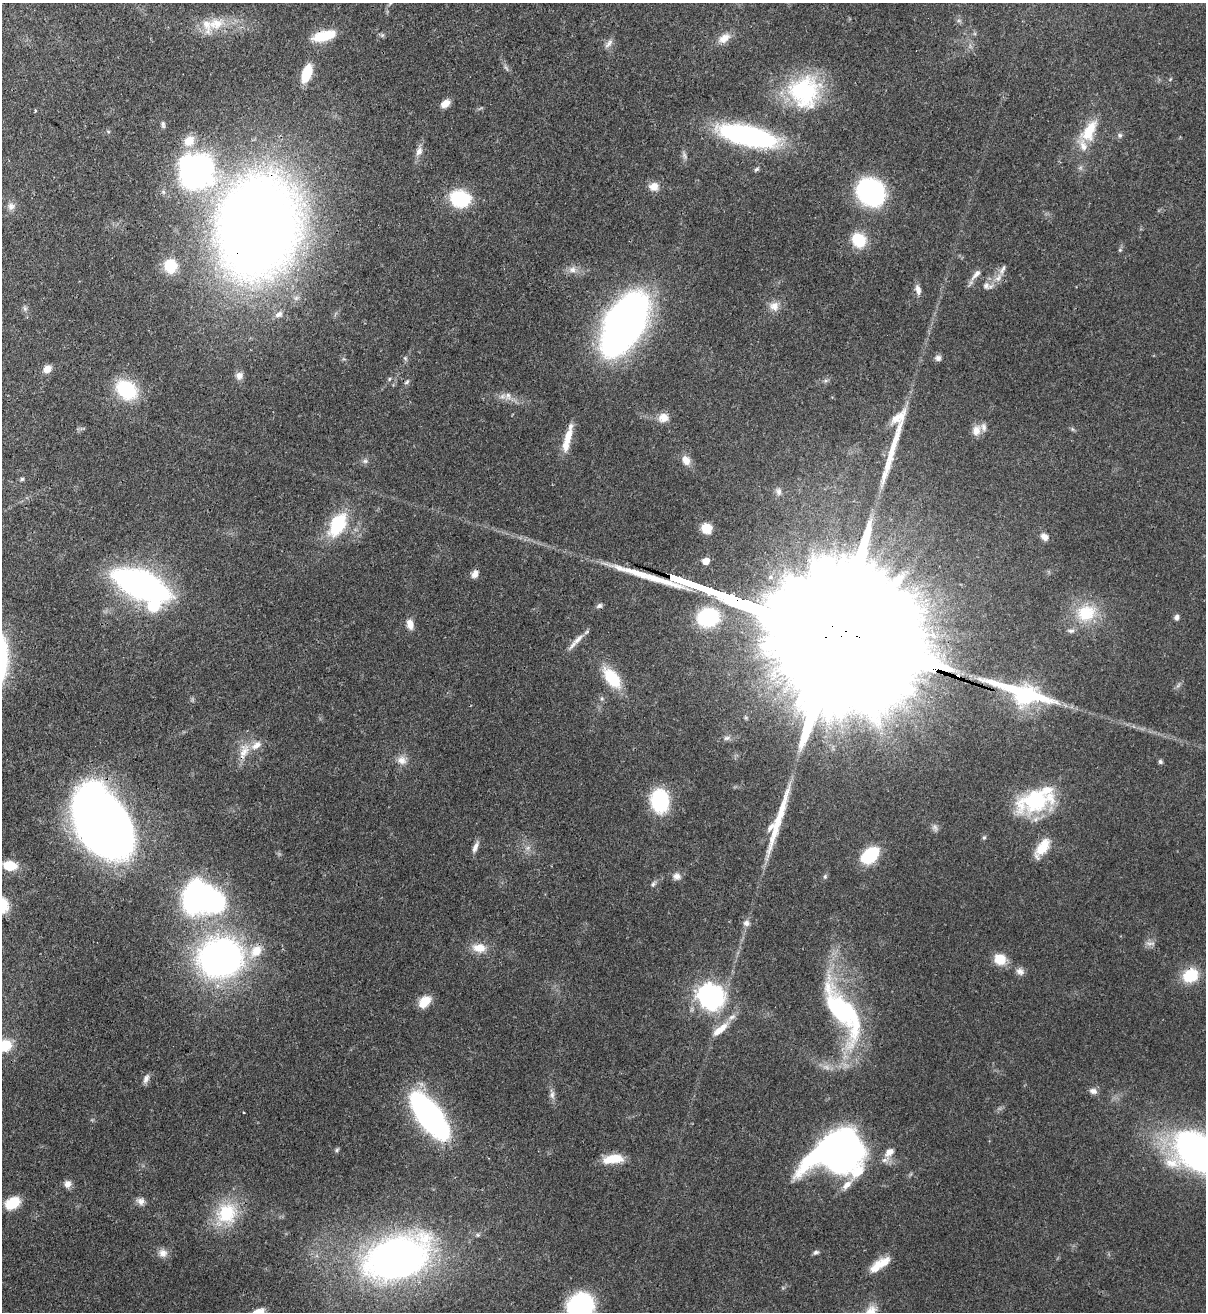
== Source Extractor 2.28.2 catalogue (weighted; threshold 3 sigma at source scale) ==
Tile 11 of 4 x 4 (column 3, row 3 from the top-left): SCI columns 2753-3956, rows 1342-2651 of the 5378 x 5302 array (HDU 1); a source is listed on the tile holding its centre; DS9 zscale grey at full resolution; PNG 1208 x 1314 px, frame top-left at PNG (2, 3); no overlay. Shown black and unused: <1% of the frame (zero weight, under 3 of 4 exposures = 7% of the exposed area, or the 3 px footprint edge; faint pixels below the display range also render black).
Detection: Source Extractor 2.28.2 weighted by HDU 2 'WHT'; one run over the whole footprint, this tile lists its part. Background 0.0932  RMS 0.0041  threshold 0.0185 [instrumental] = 3 sigma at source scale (4.5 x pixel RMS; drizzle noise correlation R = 1.50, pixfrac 1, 0.05/0.05 arcsec/px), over >= 5 px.
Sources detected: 139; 6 inside a brighter object's white glare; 2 long thin detections or spike segments (spike, bleed or trail) — not listed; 12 inside a brighter listed object's ellipse — not listed separately; the other 119 listed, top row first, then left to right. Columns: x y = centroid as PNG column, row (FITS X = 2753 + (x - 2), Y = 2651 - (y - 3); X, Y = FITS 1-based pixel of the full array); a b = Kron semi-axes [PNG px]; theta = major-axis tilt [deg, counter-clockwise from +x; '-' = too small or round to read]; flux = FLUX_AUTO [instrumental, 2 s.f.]
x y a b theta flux
216 24 27 16 14 11
382 35 6 5 - 0.78
324 36 26 10 15 13
724 38 17 11 33 4.4
609 43 14 6 50 1.9
506 68 11 4 -57 1
307 73 15 8 70 15
804 92 39 37 72 44
445 104 11 7 35 3.7
35 111 3 3 - 0.64
163 125 9 5 -82 1.1
1089 131 31 14 60 14
1120 135 7 6 - 1.1
748 136 48 15 -13 110
189 141 15 13 39 7.3
419 151 12 8 64 2.6
684 156 11 5 -79 1.4
756 169 8 4 37 0.76
197 172 26 21 50 140
654 186 12 10 2 3.9
871 192 22 18 -46 76
460 199 16 13 -11 31
11 206 11 10 - 2.4
258 226 70 54 80 810
859 240 17 15 -53 12
1120 250 5 4 - 0.53
170 266 13 13 - 12
572 270 11 9 -1 2.6
1002 270 17 6 62 2.8
976 274 18 7 47 2.8
986 285 11 10 - 2.5
918 290 12 7 -77 2.5
774 306 13 12 - 3.8
25 308 8 6 -55 1
279 314 11 7 29 2
625 323 59 30 62 220
405 358 6 4 -45 0.75
938 358 8 8 - 1.5
47 369 9 7 38 3.6
239 376 10 9 - 2.3
389 379 5 5 - 0.65
407 382 9 5 45 0.98
126 390 23 17 -36 26
508 396 11 8 -74 2.4
899 417 26 12 38 6.5
663 418 12 11 - 4.2
1072 429 6 4 -71 0.6
976 430 15 10 77 4.1
568 437 23 9 75 6.6
686 460 13 10 -64 3.8
365 461 7 6 - 1.2
22 479 5 5 - 0.61
778 491 11 7 -73 1.9
338 524 24 14 62 26
706 528 11 10 - 6.3
1045 537 10 7 -32 2.6
706 561 5 5 - 5.9
475 574 10 7 66 2.3
141 584 36 16 -23 200
599 606 8 6 26 1.1
1086 613 27 22 21 18
708 617 23 19 12 28
1177 617 7 6 - 1.3
410 624 14 8 -76 3.2
834 634 155 27 -19 72000
578 639 22 7 45 3.6
612 678 26 13 -51 17
1022 693 83 21 -18 48
602 699 6 4 -18 0.65
727 738 9 6 3 1.4
244 752 24 12 70 6.8
402 760 13 12 - 3.7
1160 762 6 5 - 0.89
660 801 18 14 -86 37
1035 801 40 21 17 40
103 822 56 36 -57 480
771 827 15 7 52 2.7
935 827 11 7 -66 1.5
984 837 6 5 - 0.71
475 847 15 6 70 2.3
528 848 7 6 - 1.4
1042 848 24 11 56 9.2
870 855 15 10 39 29
10 866 13 9 -9 10
677 876 10 9 - 2.4
825 877 6 5 - 0.7
653 884 7 5 73 0.96
194 896 21 13 74 110
746 923 9 8 - 1.8
1150 943 15 4 0 1.4
479 948 18 11 -5 6.2
256 951 21 14 47 8.2
220 958 30 26 9 200
1000 959 13 11 -21 8.4
1020 971 11 9 -21 2.2
1190 975 18 15 28 13
706 994 8 7 - 190
425 1002 14 9 45 7.5
843 1012 78 27 -60 64
720 1029 27 8 40 6.8
4 1046 16 13 20 10
146 1079 12 7 69 1.9
1093 1091 11 8 -16 2
552 1095 12 6 -85 1.8
430 1116 33 14 -54 180
337 1150 6 5 - 0.64
838 1150 50 36 23 170
889 1152 14 10 47 4.2
1201 1153 43 26 -28 260
613 1159 24 10 6 8.7
67 1184 10 9 - 2.3
140 1201 11 9 -22 2.2
12 1203 13 9 31 13
227 1213 30 26 52 22
816 1252 8 5 24 1.1
163 1253 12 11 - 2.9
396 1258 68 41 20 200
876 1267 29 11 44 6.6
580 1306 22 20 35 54
Overlapping masked pixels (flux is a lower limit): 8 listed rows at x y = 324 36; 258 226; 1002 270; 834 634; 1022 693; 244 752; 103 822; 1190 975
Isophote crosses this tile's border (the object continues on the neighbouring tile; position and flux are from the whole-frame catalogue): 3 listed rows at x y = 4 1046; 1201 1153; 580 1306